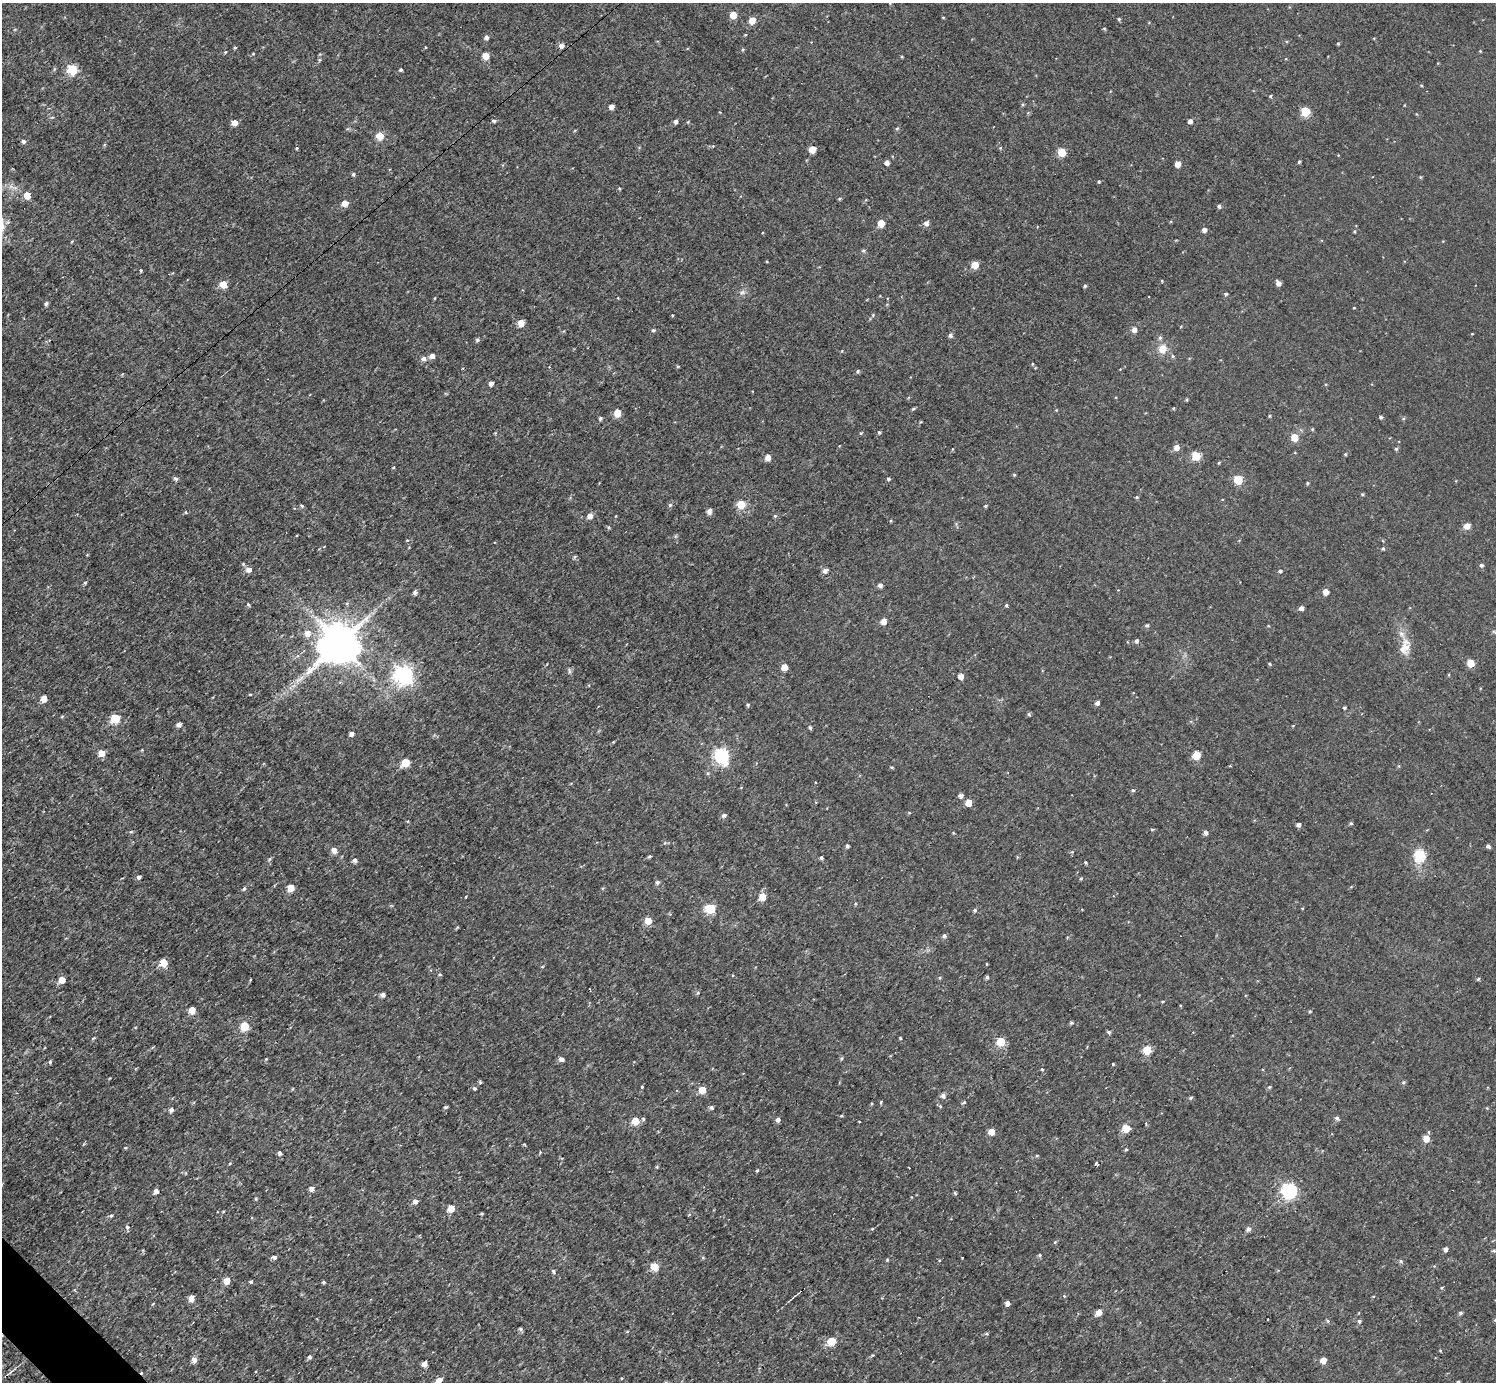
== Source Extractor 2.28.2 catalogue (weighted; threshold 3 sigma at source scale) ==
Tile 7 of 4 x 4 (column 3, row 2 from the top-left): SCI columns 2992-4485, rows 2920-4299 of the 5983 x 5981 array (HDU 1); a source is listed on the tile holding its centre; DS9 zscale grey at full resolution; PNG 1498 x 1384 px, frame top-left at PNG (2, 3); no overlay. Shown black and unused: <1% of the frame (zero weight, under 3 of 4 exposures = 1% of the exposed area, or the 3 px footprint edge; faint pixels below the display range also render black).
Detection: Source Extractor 2.28.2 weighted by HDU 2 'WHT'; one run over the whole footprint, this tile lists its part. Background 0.0567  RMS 0.062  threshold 0.28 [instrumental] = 3 sigma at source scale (4.5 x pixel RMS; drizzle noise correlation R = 1.50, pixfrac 1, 0.05/0.05 arcsec/px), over >= 5 px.
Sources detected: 274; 1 long thin detection or spike segment (spike, bleed or trail) — not listed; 1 inside a brighter listed object's ellipse — not listed separately; the other 272 listed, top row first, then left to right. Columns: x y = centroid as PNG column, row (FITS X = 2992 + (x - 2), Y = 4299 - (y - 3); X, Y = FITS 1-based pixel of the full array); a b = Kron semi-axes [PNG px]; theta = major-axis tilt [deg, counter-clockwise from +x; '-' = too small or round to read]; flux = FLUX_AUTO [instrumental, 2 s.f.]
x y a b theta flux
733 15 5 5 - 96
943 17 4 3 - 4.9
1119 19 4 4 - 8.1
752 21 5 5 - 82
1104 28 4 3 - 6.2
486 37 5 5 - 19
1338 43 4 3 - 6
561 46 6 5 - 24
235 47 4 3 - 7.5
742 50 5 3 - 6.1
1480 51 4 3 - 4.5
225 52 5 3 - 6
253 54 5 3 - 5.4
486 56 5 5 - 90
72 69 6 5 - 340
400 70 4 4 - 9.3
1270 96 4 3 - 7.6
1023 104 5 3 - 6.7
611 107 5 4 - 32
1305 112 5 5 - 260
1028 113 4 4 - 6.3
494 121 5 4 - 12
1190 121 4 4 - 24
675 122 5 4 - 20
234 123 5 5 - 53
897 128 5 4 - 7.9
380 136 5 5 - 110
23 141 5 4 - 18
296 148 4 4 - 6.4
1000 148 4 3 - 5.2
812 150 5 5 - 96
1061 152 5 5 - 180
1299 162 4 3 - 8.2
887 163 4 4 - 27
1177 164 5 4 - 52
353 174 5 4 - 7.5
1420 177 4 4 - 6
1099 182 4 4 - 7.6
11 187 7 4 -19 18
619 188 4 3 - 5.2
27 195 5 5 - 85
839 199 4 4 - 6.9
345 203 5 5 - 53
1219 206 4 4 - 13
881 223 5 5 - 94
926 223 5 5 - 29
1204 230 4 4 - 25
72 241 5 3 - 5
863 250 5 4 - 8.5
975 265 5 5 - 99
141 270 4 3 - 7.5
1278 283 5 4 - 29
223 284 5 5 - 98
1085 286 5 4 - 8.7
742 292 7 6 - 17
1226 294 4 3 - 9.4
46 303 4 4 - 13
1354 308 4 3 - 4.1
521 323 5 5 - 74
653 330 5 5 - 10
1134 330 5 5 - 32
1472 334 4 2 - 4.1
950 335 5 5 - 18
477 340 5 4 - 11
1163 349 12 11 - 59
432 356 6 5 - 29
1173 356 5 4 - 7.6
423 358 6 5 - 22
1032 364 4 3 - 5.9
549 367 4 3 - 4.3
858 371 5 4 - 9.4
491 383 5 4 - 25
1187 400 3 3 - 7
913 409 5 4 - 8.2
617 413 5 5 - 100
1269 416 5 3 - 5.9
1381 417 4 4 - 10
600 418 5 4 - 8.8
1312 429 5 3 - 5.8
879 432 5 4 - 7.8
861 433 4 3 - 5.7
1294 438 5 5 - 120
1176 447 6 5 - 38
1396 449 4 4 - 9.8
1345 454 4 4 - 6.7
1196 456 5 5 - 220
768 457 5 5 - 51
1219 463 4 4 - 5.5
393 467 4 3 - 5
176 478 5 4 - 16
888 479 4 4 - 9.8
1238 480 5 5 - 260
1307 483 4 3 - 7.7
1362 494 4 3 - 7.3
1137 497 4 4 - 8.1
741 504 5 5 - 180
670 505 5 4 - 10
302 506 4 4 - 8.7
986 506 4 3 - 6.8
709 511 5 4 - 30
186 512 4 3 - 5.6
590 516 5 5 - 38
775 516 5 4 - 7.5
1467 526 5 5 - 53
609 527 5 3 - 6.8
407 540 4 4 - 5.9
1383 548 4 4 - 7.8
574 557 5 4 - 7.9
1481 565 4 4 - 14
249 569 6 5 - 38
825 570 6 4 25 25
1280 571 4 4 - 11
85 582 4 4 - 8.2
880 585 5 4 - 19
1325 592 5 4 - 58
415 593 5 4 - 16
347 603 5 5 - 8.6
248 604 5 4 - 10
1006 605 4 4 - 8.4
1301 608 4 4 - 22
884 621 5 5 - 47
1147 625 5 4 - 8.6
308 633 9 8 - 42
1137 641 5 4 - 13
339 643 12 11 - 23000
1405 646 24 13 89 90
1470 663 5 5 - 140
1270 664 4 3 - 7.7
784 667 5 5 - 81
569 671 7 4 -90 11
404 675 7 7 - 2700
1449 675 4 3 - 5.7
960 676 4 4 - 55
44 699 5 5 - 64
1097 703 4 4 - 21
748 705 5 4 - 8.5
1344 708 3 3 - 9.2
1029 714 6 4 -60 7.6
62 716 5 3 - 5.7
115 718 6 5 - 240
179 725 5 5 - 24
810 728 4 3 - 10
351 734 4 4 - 24
613 742 4 4 - 4.5
102 753 5 5 - 73
721 755 8 6 -68 1100
1196 755 5 5 - 160
405 763 6 5 - 150
892 767 4 3 - 6.9
708 773 6 5 - 9.6
1133 790 4 4 - 9.4
960 796 5 4 - 22
815 802 4 3 - 5.5
968 803 5 5 - 90
723 815 5 5 - 17
1351 823 4 4 - 7.9
1298 825 4 4 - 18
1152 829 4 2 - 7.4
953 833 4 3 - 4.8
1205 833 5 4 - 19
847 846 4 4 - 11
1488 846 4 4 - 17
334 850 6 5 - 46
1072 852 4 4 - 5.7
1419 855 6 6 - 480
649 856 4 3 - 8.4
821 858 3 3 - 13
355 860 5 4 - 20
1085 862 4 3 - 7.8
139 877 4 4 - 17
1081 879 4 3 - 6.9
657 882 5 5 - 16
244 888 5 4 - 12
291 888 5 5 - 76
762 897 5 5 - 97
710 909 5 5 - 380
975 910 4 4 - 12
648 921 5 5 - 90
944 936 5 5 - 15
163 962 5 5 - 130
542 967 5 3 - 6.1
440 974 4 4 - 7.1
987 977 4 4 - 11
1479 979 4 4 - 9.4
62 980 5 5 - 76
250 980 4 3 - 5.2
383 995 5 4 - 26
192 1010 5 5 - 99
1310 1011 4 3 - 6
1071 1022 4 4 - 8.9
244 1026 5 5 - 250
1109 1032 5 4 - 12
93 1038 6 3 36 6.2
900 1038 3 3 - 6.6
1001 1042 5 5 - 210
1147 1050 5 5 - 210
842 1058 5 3 - 6.6
561 1059 5 4 - 25
50 1061 5 4 - 9.9
1113 1064 3 3 - 8.2
1042 1069 4 4 - 5.7
642 1087 4 3 - 7.7
1269 1087 5 4 - 7.7
474 1088 4 4 - 10
702 1090 5 5 - 110
943 1096 6 5 - 21
1191 1098 5 4 - 9.7
881 1102 5 3 - 6
940 1106 5 4 - 8.6
445 1107 5 3 - 8.5
711 1107 5 5 - 16
171 1110 5 5 - 21
841 1116 5 3 - 6.2
1337 1118 5 4 - 16
643 1119 5 4 - 11
778 1119 5 4 - 23
635 1121 5 5 - 130
1126 1128 5 5 - 140
991 1132 5 5 - 74
1426 1139 5 5 - 82
125 1148 4 4 - 5.7
1126 1149 4 3 - 7.2
279 1153 5 4 - 19
1037 1155 5 3 - 5.9
230 1163 4 3 - 6.1
1096 1163 4 3 - 15
657 1167 4 4 - 6.6
909 1168 3 2 - 6.5
757 1170 4 3 - 7.3
312 1188 5 4 - 29
1289 1190 6 6 - 1500
156 1191 5 5 - 28
955 1193 5 3 - 9.3
256 1199 4 4 - 6.3
415 1201 5 5 - 24
451 1208 5 5 - 95
111 1215 5 4 - 10
127 1227 6 5 - 12
872 1229 5 3 - 5.3
1249 1229 6 5 - 20
1055 1242 6 4 47 7
1445 1249 4 4 - 21
1494 1251 6 4 0 9.3
1040 1255 5 4 - 9.1
274 1257 4 4 - 23
1401 1261 5 4 - 10
655 1267 5 5 - 150
553 1271 5 4 - 15
227 1281 5 5 - 93
250 1282 3 3 - 30
323 1282 4 4 - 8.3
796 1295 12 2 35 11
1064 1296 4 3 - 8.3
1373 1296 4 3 - 5.1
191 1298 5 4 - 61
1007 1303 4 4 - 33
153 1304 6 2 45 5
1099 1312 5 4 - 63
1461 1313 5 4 - 11
1495 1320 5 4 - 7.5
1328 1321 5 4 - 9.1
1359 1321 5 4 - 12
521 1329 4 4 - 13
987 1333 5 4 - 8.2
832 1341 5 5 - 200
309 1357 5 4 - 13
194 1360 5 5 - 40
1323 1361 5 4 - 66
424 1364 4 4 - 36
11 1372 8 3 44 10
439 1380 6 5 - 45
1458 1382 3 3 - 8.1
Isophote crosses this tile's border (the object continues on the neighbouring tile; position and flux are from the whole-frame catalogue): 3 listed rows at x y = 1495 1320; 439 1380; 1458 1382